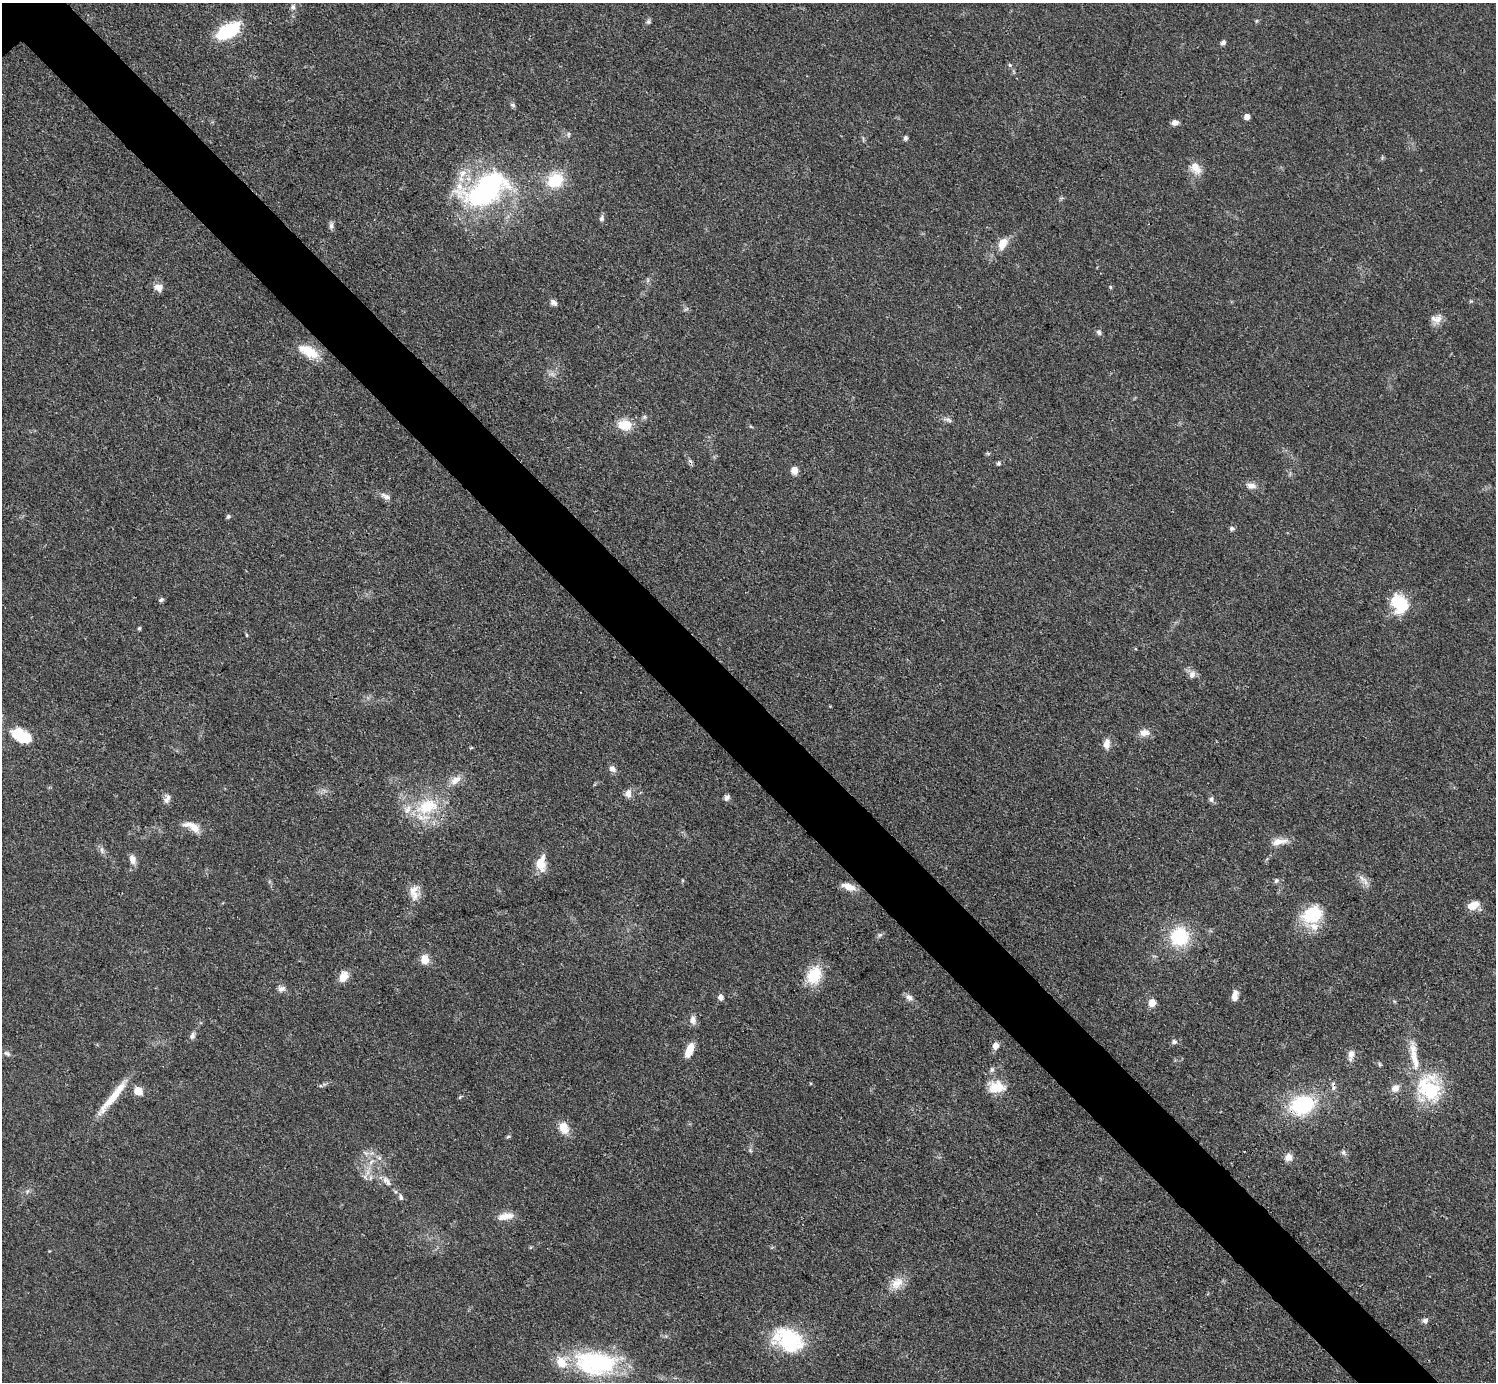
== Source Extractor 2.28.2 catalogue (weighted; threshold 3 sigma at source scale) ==
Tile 6 of 4 x 4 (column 2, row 2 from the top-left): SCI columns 1496-2989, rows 3062-4441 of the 5980 x 5979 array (HDU 1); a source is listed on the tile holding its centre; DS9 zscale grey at full resolution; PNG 1498 x 1384 px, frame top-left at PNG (2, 3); no overlay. Shown black and unused: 5% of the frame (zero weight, under 3 of 4 exposures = <1% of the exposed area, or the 3 px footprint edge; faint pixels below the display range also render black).
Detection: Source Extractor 2.28.2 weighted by HDU 2 'WHT'; one run over the whole footprint, this tile lists its part. Background 0.0514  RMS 0.005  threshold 0.0223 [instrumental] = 3 sigma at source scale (4.5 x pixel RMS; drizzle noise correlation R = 1.50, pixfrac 1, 0.05/0.05 arcsec/px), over >= 5 px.
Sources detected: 104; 1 inside a brighter object's white glare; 1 cosmic-ray / hot-pixel residue — not listed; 5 inside a brighter listed object's ellipse — not listed separately; the other 97 listed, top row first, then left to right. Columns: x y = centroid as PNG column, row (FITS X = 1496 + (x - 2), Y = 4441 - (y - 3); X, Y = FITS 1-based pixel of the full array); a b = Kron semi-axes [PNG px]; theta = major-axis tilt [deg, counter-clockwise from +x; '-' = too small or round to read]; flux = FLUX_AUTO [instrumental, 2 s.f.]
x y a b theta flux
293 7 8 6 74 1.5
1256 21 6 4 70 0.59
648 22 7 6 - 1
228 31 25 12 28 32
1223 43 6 5 - 1.5
1010 65 5 5 - 0.77
1247 117 5 4 - 4.7
1175 122 6 6 - 2.9
906 138 6 5 - 1.1
1196 168 19 12 -60 5.9
555 180 21 17 30 16
485 190 59 33 28 98
602 218 9 5 81 1.3
331 226 10 6 -90 1.6
1003 244 17 10 63 5.7
158 287 11 9 -19 3.6
1110 287 5 3 - 0.58
1471 301 6 3 17 0.56
554 302 9 6 -35 1.9
1438 319 15 9 58 4
1099 332 8 6 -68 1.4
308 351 27 11 -29 12
948 420 13 4 -20 1.6
625 425 16 12 -12 9.6
999 463 6 5 - 0.95
794 470 8 7 - 3.6
1251 486 14 8 -7 3.2
386 496 16 7 -27 2.6
228 516 5 5 - 0.98
1232 528 6 5 - 1.4
161 600 6 5 - 1.1
1399 604 19 15 -59 22
139 628 4 4 - 0.84
247 635 5 3 - 0.53
1192 674 11 8 63 2.6
1144 733 13 9 4 3.9
21 736 20 11 -26 23
1107 744 12 7 83 3.9
612 769 9 7 -42 2.4
456 780 17 9 33 4.8
628 793 10 8 78 3
727 798 8 6 39 1.6
167 799 13 8 67 2.6
1211 799 8 6 -76 1.3
427 806 34 21 18 25
192 827 25 9 -26 6.5
1279 842 23 8 9 5.2
102 850 11 4 -75 1.4
132 859 11 7 -73 3.4
541 863 19 10 85 8.9
1361 878 16 5 -42 2.8
1276 880 7 5 49 1.1
849 887 17 7 -19 5.4
413 890 17 14 56 5.7
1473 905 14 8 24 6.2
1312 914 30 21 31 21
880 935 7 5 41 1.1
1179 937 20 19 - 28
425 959 10 8 -83 6
814 975 17 14 69 18
343 977 14 9 62 5.2
281 989 10 7 21 2.1
1235 996 12 6 83 3.6
721 997 5 5 - 2.6
909 998 9 7 -38 2.5
1152 1003 7 6 - 5.5
693 1020 11 8 -88 2.9
192 1036 10 6 66 1.7
1174 1042 7 6 - 1.5
996 1046 7 6 - 3.4
689 1050 16 7 68 6.9
7 1053 10 6 -26 1.4
1351 1054 11 8 80 3.5
1415 1060 44 9 -78 14
992 1070 7 6 - 1.4
1333 1086 13 5 -81 2
996 1087 21 15 -3 11
1395 1088 11 9 25 3.5
1429 1089 31 26 -68 36
138 1091 5 5 - 15
113 1097 54 8 51 13
460 1097 6 4 46 0.6
1302 1105 19 15 15 46
564 1128 15 11 -67 6.8
508 1137 6 4 4 0.67
750 1150 6 4 -47 0.81
1343 1152 7 6 - 1.3
1289 1157 10 9 - 3.3
371 1162 11 5 45 2.6
368 1172 7 4 72 1.8
386 1180 11 8 -14 2.9
401 1197 9 6 -77 1.4
506 1216 21 9 9 5.6
897 1283 19 13 34 6.9
1425 1320 8 6 16 1.5
788 1340 36 25 -28 38
597 1362 58 32 -4 58
Overlapping masked pixels (flux is a lower limit): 3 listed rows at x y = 485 190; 1333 1086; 1302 1105